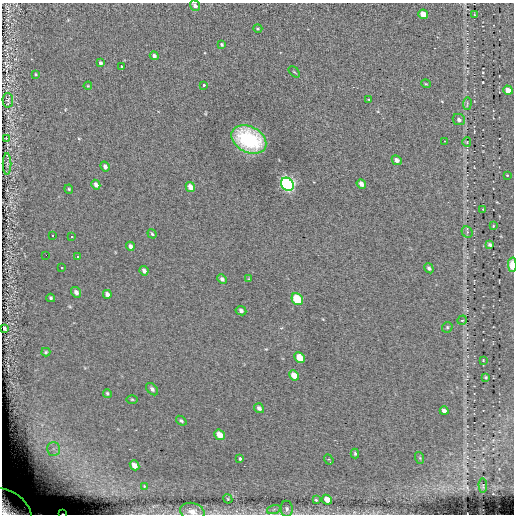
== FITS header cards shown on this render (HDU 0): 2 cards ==
NAXIS1  =                  512
NAXIS2  =                  512

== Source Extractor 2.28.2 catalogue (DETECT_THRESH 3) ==
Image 512 x 512 px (HDU 0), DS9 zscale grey, 1 PNG px = 1 image px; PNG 516 x 516 px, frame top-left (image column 1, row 512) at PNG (2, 3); each listed source drawn as its Kron ellipse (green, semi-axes under 4 px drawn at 4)
Background 0.0673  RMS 5.1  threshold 15.4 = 3 sigma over >= 5 px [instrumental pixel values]
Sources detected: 83; all 83 listed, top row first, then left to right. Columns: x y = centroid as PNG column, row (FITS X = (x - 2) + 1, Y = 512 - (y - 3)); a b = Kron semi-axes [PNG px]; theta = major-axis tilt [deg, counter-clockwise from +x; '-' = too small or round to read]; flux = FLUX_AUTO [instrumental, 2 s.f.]
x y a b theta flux
195 6 5 4 - 1500
423 14 5 4 - 4700
474 15 4 2 - 250
258 29 4 3 - 320
222 44 4 3 - 480
154 56 4 4 - 1000
100 63 4 3 - 820
121 67 4 3 - 1100
294 72 7 2 -45 320
35 74 3 2 - 290
426 84 5 3 - 270
204 85 3 2 - 620
88 86 4 3 - 320
508 90 5 4 - 2500
369 99 3 2 - 280
8 100 7 5 -87 760
467 103 6 2 86 340
459 119 6 5 - 930
6 138 4 3 - 320
249 139 18 13 -28 27000
444 141 3 2 - 380
467 142 5 4 - 340
397 160 5 4 - 1300
7 164 11 2 90 660
105 166 5 4 - 1100
507 175 3 3 - 490
287 184 7 6 - 97000
361 184 5 4 - 1300
96 185 5 4 - 1400
190 187 5 4 - 2200
69 189 4 4 - 360
483 209 2 2 - 200
493 226 4 3 - 340
467 232 6 5 - 610
152 234 5 3 - 380
53 236 3 3 - 13000
72 237 3 3 - 13000
490 245 4 3 - 630
130 246 4 4 - 1100
46 255 2 2 - 13000
78 256 3 3 - 13000
512 265 7 3 -89 6500
62 268 3 3 - 13000
429 268 5 4 - 710
144 271 5 3 - 1100
222 279 5 4 - 740
249 279 4 4 - 270
76 292 5 4 - 1200
107 294 4 4 - 1100
51 298 4 3 - 480
297 299 6 5 - 16000
241 311 5 4 - 900
462 320 5 4 - 530
447 327 6 5 - 470
4 328 4 3 - 720
46 352 4 4 - 430
300 358 6 4 -46 5500
483 360 3 3 - 220
294 375 5 4 - 3500
486 377 3 3 - 350
152 389 7 4 -47 860
107 393 4 3 - 480
132 399 5 3 - 360
259 408 5 4 - 950
444 411 4 3 - 1100
181 421 6 3 -37 510
220 435 6 4 -42 3400
53 449 7 6 - 1400
355 453 5 4 - 460
240 458 3 3 - 2600
420 458 6 4 -72 350
329 460 5 2 - 440
135 465 5 4 - 2200
483 485 7 3 -86 280
144 486 3 3 - 300
228 499 5 3 - 290
316 500 3 2 - 340
327 500 5 4 - 3100
9 508 25 15 -36 10000
274 509 7 4 19 750
287 509 8 5 -82 1000
192 512 12 8 -14 3100
63 514 2 2 - 260
At the frame edge (FLAGS 8, measured only in part): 5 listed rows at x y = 195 6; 512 265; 9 508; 192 512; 63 514